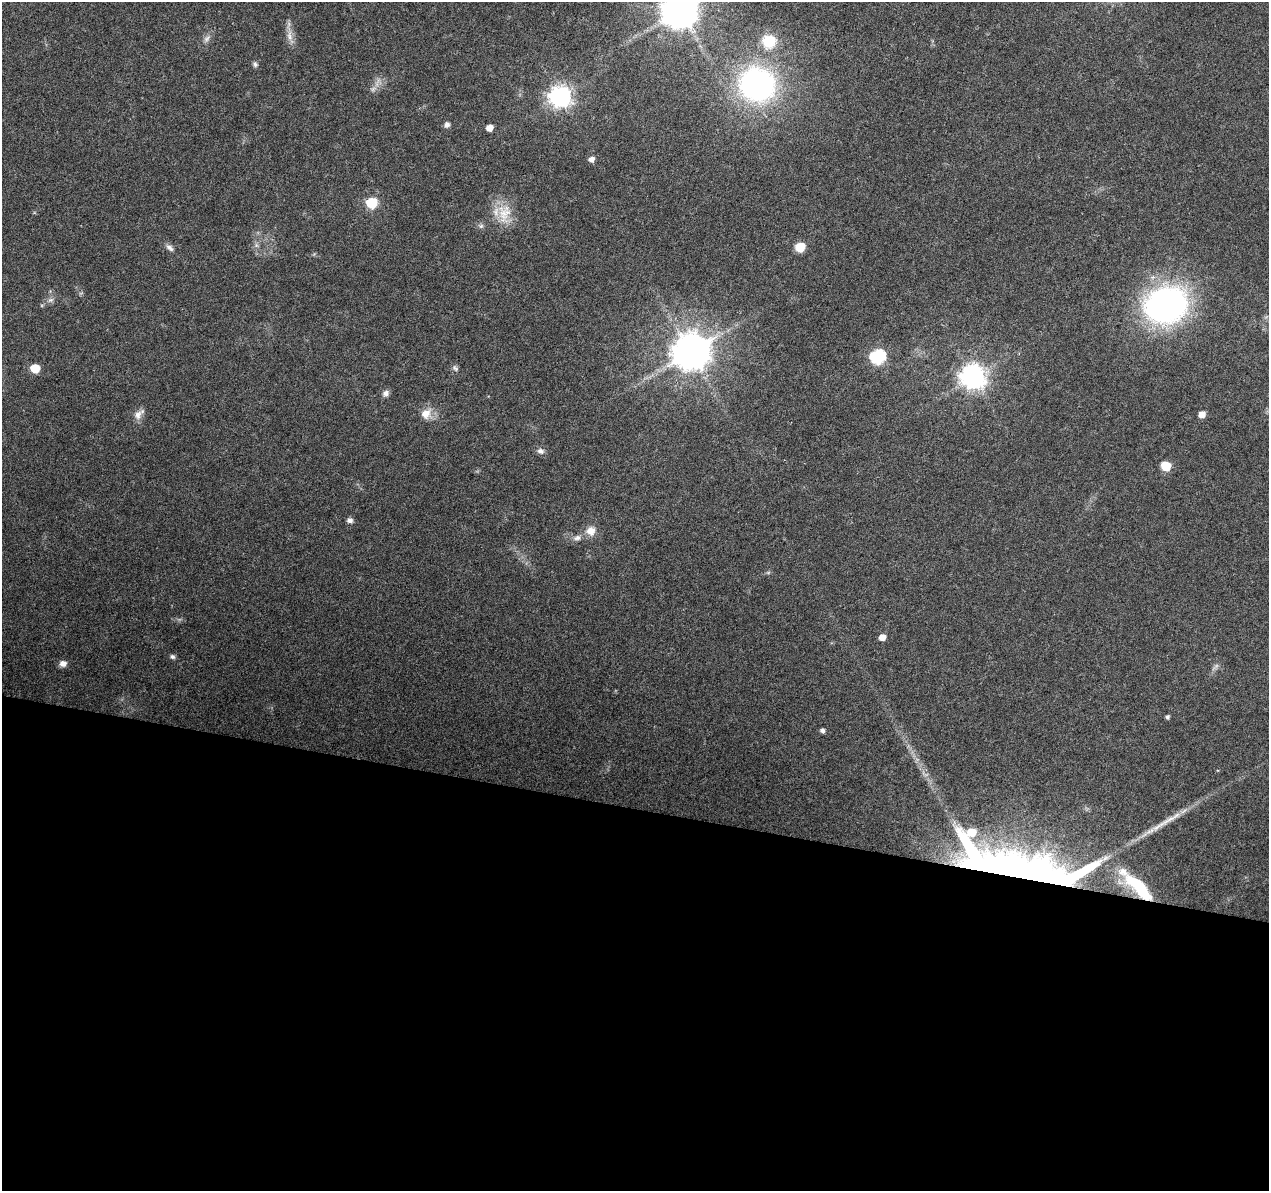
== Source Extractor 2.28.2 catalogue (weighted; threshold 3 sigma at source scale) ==
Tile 14 of 4 x 4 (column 2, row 4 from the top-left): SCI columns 1274-2540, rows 284-1472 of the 5074 x 5261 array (HDU 1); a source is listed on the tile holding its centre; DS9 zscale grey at full resolution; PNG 1271 x 1193 px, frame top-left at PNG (2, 2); no overlay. Shown black and unused: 32% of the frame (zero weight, under 3 of 6 exposures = <1% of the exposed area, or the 3 px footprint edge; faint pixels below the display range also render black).
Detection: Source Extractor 2.28.2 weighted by HDU 2 'WHT'; one run over the whole footprint, this tile lists its part. Background 0.0432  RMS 0.0035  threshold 0.0145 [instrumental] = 3 sigma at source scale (4.09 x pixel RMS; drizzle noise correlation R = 1.36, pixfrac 0.8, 0.0396/0.0396 arcsec/px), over >= 5 px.
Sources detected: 48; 2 too faint to see at this stretch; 3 inside a brighter object's white glare — not listed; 2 inside a brighter listed object's ellipse — not listed separately; the other 41 listed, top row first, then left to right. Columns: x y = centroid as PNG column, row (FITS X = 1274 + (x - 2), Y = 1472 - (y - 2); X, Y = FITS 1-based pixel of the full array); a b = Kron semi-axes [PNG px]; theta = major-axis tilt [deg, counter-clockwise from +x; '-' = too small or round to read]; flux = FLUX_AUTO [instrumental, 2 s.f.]
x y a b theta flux
680 10 15 11 79 900
290 35 19 7 -86 2.8
207 39 11 7 45 1.5
769 41 16 15 - 9.6
255 64 7 6 - 0.81
757 85 33 31 -26 83
561 97 9 8 - 240
447 125 7 6 - 1.1
489 128 5 5 - 2.6
591 159 6 5 - 1.6
372 203 7 6 - 23
504 213 32 19 -85 9.4
481 226 8 6 -25 0.93
256 245 7 5 -46 0.77
800 247 7 6 - 13
169 248 12 6 -40 1.3
51 300 9 6 26 1.2
1166 304 35 27 14 140
691 352 11 10 - 920
878 357 8 7 - 64
35 368 6 6 - 8.8
455 368 9 6 -60 0.94
973 377 9 8 - 350
386 393 9 7 46 1.4
426 414 16 13 47 4.2
1202 414 6 6 - 2.8
138 415 15 10 55 2.6
540 451 10 8 -15 1.4
1166 466 7 6 - 10
350 520 7 6 - 1.4
591 531 14 13 - 3.7
577 538 12 8 15 1.9
768 573 7 4 19 0.5
882 637 6 5 - 2.6
172 657 7 5 -17 0.78
63 664 8 7 - 1.7
1168 717 5 4 - 0.65
822 731 5 5 - 0.95
1168 820 52 7 31 7.6
1017 873 111 41 -7 220
1139 887 42 15 -41 23
Overlapping masked pixels (flux is a lower limit): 2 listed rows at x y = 1017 873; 1139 887
Isophote crosses this tile's border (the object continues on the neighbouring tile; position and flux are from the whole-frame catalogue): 1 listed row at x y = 680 10